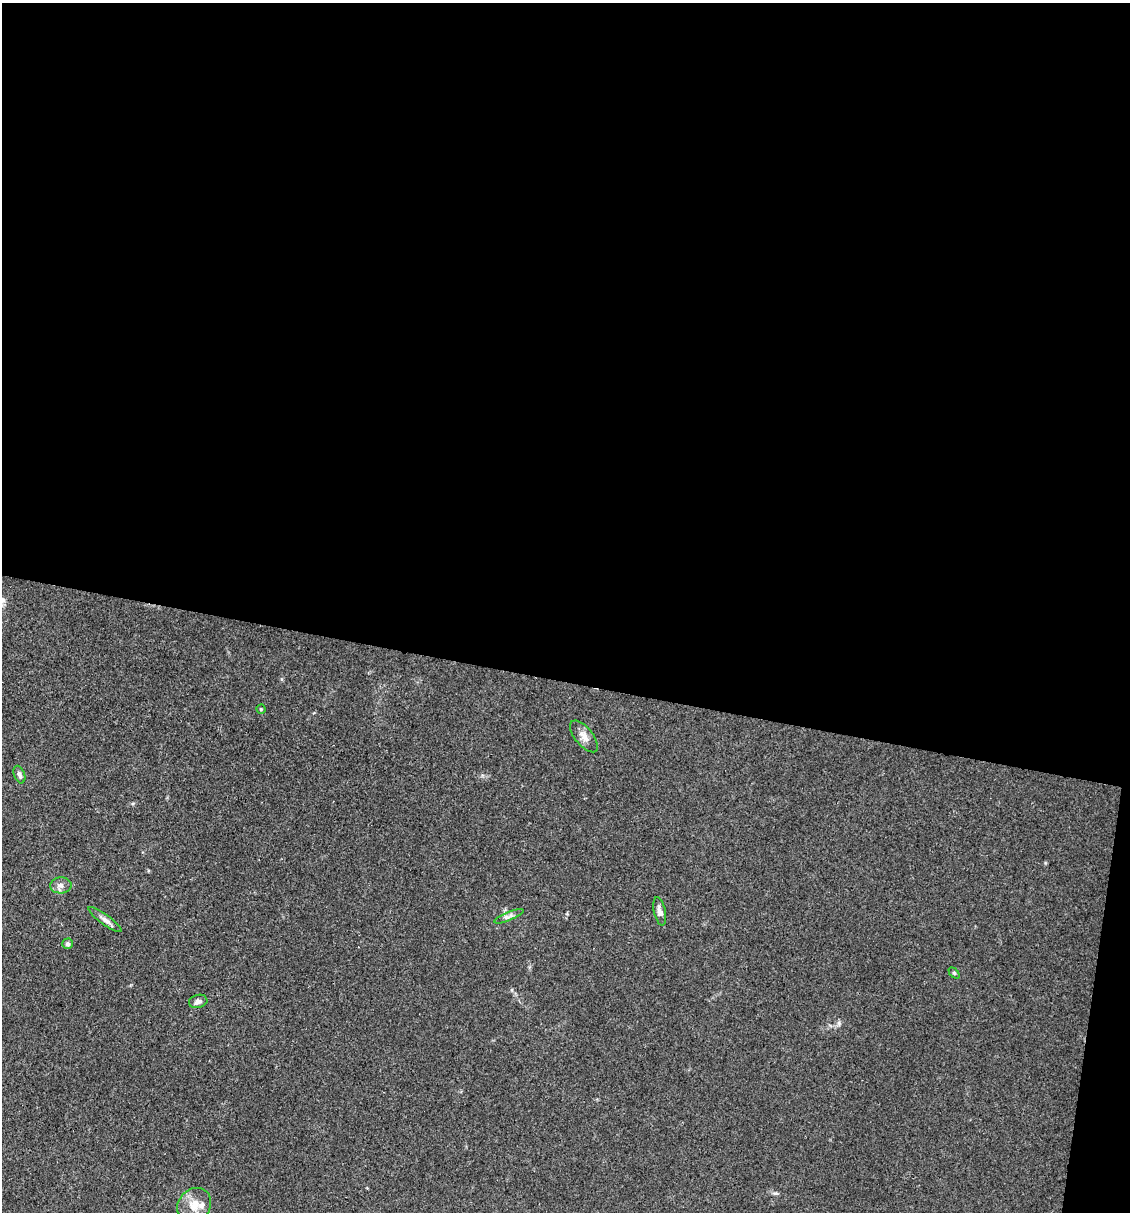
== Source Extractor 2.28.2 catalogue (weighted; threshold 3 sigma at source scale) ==
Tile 4 of 4 x 4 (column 4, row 1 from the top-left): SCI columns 3618-4745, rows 3632-4841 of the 4860 x 4841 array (HDU 1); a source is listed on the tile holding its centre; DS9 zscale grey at full resolution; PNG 1132 x 1214 px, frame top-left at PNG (2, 3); each listed source drawn as its Kron ellipse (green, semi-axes under 4 px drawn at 4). Shown black and unused: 57% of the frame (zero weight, under 3 of 4 exposures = <1% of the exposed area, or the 3 px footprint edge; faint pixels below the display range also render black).
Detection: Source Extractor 2.28.2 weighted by HDU 2 'WHT'; one run over the whole footprint, this tile lists its part. Background 0.112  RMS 0.0067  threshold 0.0302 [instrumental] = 3 sigma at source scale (4.5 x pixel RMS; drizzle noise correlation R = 1.50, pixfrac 1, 0.05/0.05 arcsec/px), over >= 5 px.
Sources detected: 11; all 11 listed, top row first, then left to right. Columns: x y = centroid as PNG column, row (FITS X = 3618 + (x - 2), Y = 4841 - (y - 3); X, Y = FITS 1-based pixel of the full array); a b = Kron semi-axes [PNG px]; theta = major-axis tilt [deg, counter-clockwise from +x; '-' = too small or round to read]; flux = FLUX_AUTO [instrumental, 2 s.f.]
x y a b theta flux
261 709 4 4 - 0.71
584 736 19 9 -51 5.5
19 775 9 5 -70 2.1
61 885 11 8 5 3.3
660 911 14 5 -78 3.7
509 916 15 4 22 2.4
105 920 20 5 -36 3.5
68 944 5 5 - 1.3
954 973 6 4 -45 0.97
198 1001 9 6 15 2.6
194 1205 18 16 49 12